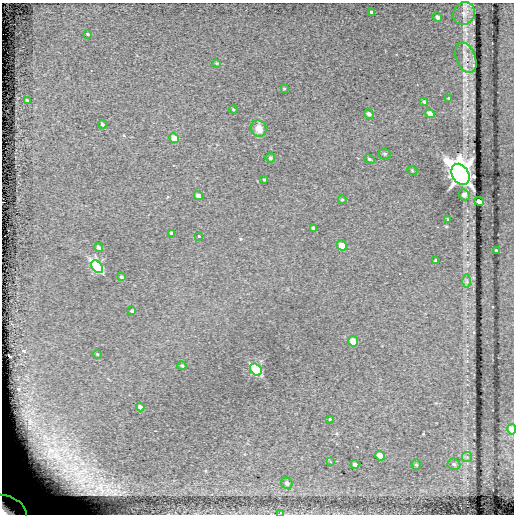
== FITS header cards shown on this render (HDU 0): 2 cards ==
NAXIS1  =                  512
NAXIS2  =                  512

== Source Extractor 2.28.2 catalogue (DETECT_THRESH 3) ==
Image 512 x 512 px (HDU 0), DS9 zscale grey, 1 PNG px = 1 image px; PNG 516 x 516 px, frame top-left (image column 1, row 512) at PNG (2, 3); each listed source drawn as its Kron ellipse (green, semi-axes under 4 px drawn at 4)
Background 1.84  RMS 9.2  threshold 27.7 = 3 sigma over >= 5 px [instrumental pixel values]
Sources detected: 55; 1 with non-positive FLUX_AUTO (blend fragments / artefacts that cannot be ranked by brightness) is neither listed nor drawn; the other 54 listed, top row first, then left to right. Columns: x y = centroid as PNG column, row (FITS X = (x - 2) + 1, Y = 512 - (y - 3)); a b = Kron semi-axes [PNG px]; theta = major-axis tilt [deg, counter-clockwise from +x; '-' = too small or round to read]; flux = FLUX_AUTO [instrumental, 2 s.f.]
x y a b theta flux
372 12 4 3 - 1300
464 13 12 10 59 4700
437 17 5 4 - 2000
88 34 4 3 - 760
466 58 16 9 -69 4900
217 63 4 4 - 560
284 89 4 3 - 560
449 98 3 2 - 550
27 101 4 3 - 1400
424 102 4 3 - 1000
233 109 4 3 - 650
430 113 5 4 - 4000
369 114 5 4 - 2100
102 124 4 4 - 1100
259 128 8 7 - 7100
174 138 5 4 - 8600
385 154 6 5 - 840
270 158 5 4 - 1100
369 159 5 3 - 780
412 170 5 3 - 510
460 174 11 8 -57 760000
264 179 3 3 - 530
464 195 6 5 - 2100
198 196 4 4 - 3600
342 200 4 4 - 610
479 201 5 4 - 5600
448 220 3 3 - 680
314 228 4 3 - 1500
172 233 4 3 - 1600
199 236 3 2 - 910
342 245 5 5 - 7800
99 247 4 3 - 2100
496 251 4 3 - 1200
436 260 3 3 - 680
97 267 7 5 -50 110000
121 277 4 3 - 980
467 281 6 4 -89 1100
132 311 3 3 - 1200
353 341 5 5 - 9500
97 354 4 3 - 550
182 366 5 4 - 950
256 370 6 5 - 94000
140 407 4 3 - 2700
330 419 3 3 - 1600
512 429 5 4 - 9400
380 456 5 4 - 8200
467 457 5 5 - 980
330 462 3 3 - 550
355 464 4 3 - 1800
454 464 6 5 - 1200
416 465 5 4 - 770
287 483 6 5 - 2000
8 509 20 12 -28 30000
280 513 3 2 - 500
At the frame edge (FLAGS 8, measured only in part): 3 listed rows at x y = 512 429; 8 509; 280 513
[1 non-positive-flux detection neither listed nor drawn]